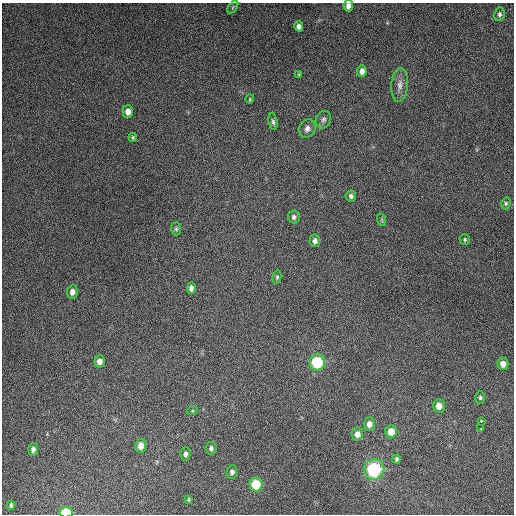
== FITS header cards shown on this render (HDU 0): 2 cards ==
NAXIS1  =                  512
NAXIS2  =                  512

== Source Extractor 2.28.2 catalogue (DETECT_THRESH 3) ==
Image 512 x 512 px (HDU 0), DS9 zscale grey, 1 PNG px = 1 image px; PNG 516 x 516 px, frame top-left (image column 1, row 512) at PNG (2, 3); each listed source drawn as its Kron ellipse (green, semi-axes under 4 px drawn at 4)
Background 4870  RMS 310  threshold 920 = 3 sigma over >= 5 px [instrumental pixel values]
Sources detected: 45; all 45 listed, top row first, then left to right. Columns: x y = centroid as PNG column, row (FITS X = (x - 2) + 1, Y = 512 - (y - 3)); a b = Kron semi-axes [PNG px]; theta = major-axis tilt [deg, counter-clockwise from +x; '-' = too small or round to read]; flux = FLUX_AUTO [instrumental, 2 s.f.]
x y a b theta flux
348 6 6 5 - 9.8e+04
233 7 7 3 53 2.6e+04
499 14 7 5 80 5.0e+04
299 26 5 4 - 8.0e+04
362 71 6 4 85 1.2e+05
299 74 4 4 - 1.8e+04
400 85 17 8 86 1.5e+05
250 99 4 4 - 1.9e+04
128 112 6 5 - 1.5e+05
323 120 9 7 65 6.6e+04
273 122 8 4 -80 4.6e+04
307 129 9 8 - 9.5e+04
133 137 4 3 - 2.6e+04
351 196 5 5 - 5.7e+04
506 203 6 4 76 3.3e+04
294 217 6 6 - 5.9e+04
382 220 6 4 -72 2.7e+04
176 229 6 5 - 3.6e+04
465 239 5 5 - 3.2e+04
315 241 6 5 - 8.3e+04
277 277 6 4 80 3.2e+04
191 288 6 4 88 8.5e+04
72 292 7 5 81 1.1e+05
100 361 6 5 - 1.5e+05
317 362 8 8 - 1.1e+06
503 364 6 5 - 1.6e+05
480 398 6 5 - 3.3e+04
439 406 7 6 - 1.9e+05
192 411 6 4 18 2.2e+04
481 421 3 3 - 2.4e+04
369 424 7 5 88 1.3e+05
481 429 3 3 - 3.3e+04
391 432 6 5 - 2.4e+05
357 434 6 6 - 1.3e+05
141 446 7 5 82 1.8e+05
211 448 6 5 - 5.4e+04
33 449 6 5 - 6.9e+04
185 454 6 5 - 6.7e+04
396 459 4 3 - 4.0e+04
374 469 10 10 - 1.7e+06
232 472 7 5 83 6.2e+04
256 484 7 6 - 7.1e+05
189 500 4 3 - 2.8e+04
11 505 4 3 - 3.6e+04
66 512 7 5 -2 6.4e+05
At the frame edge (FLAGS 8, measured only in part): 2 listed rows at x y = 348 6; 66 512